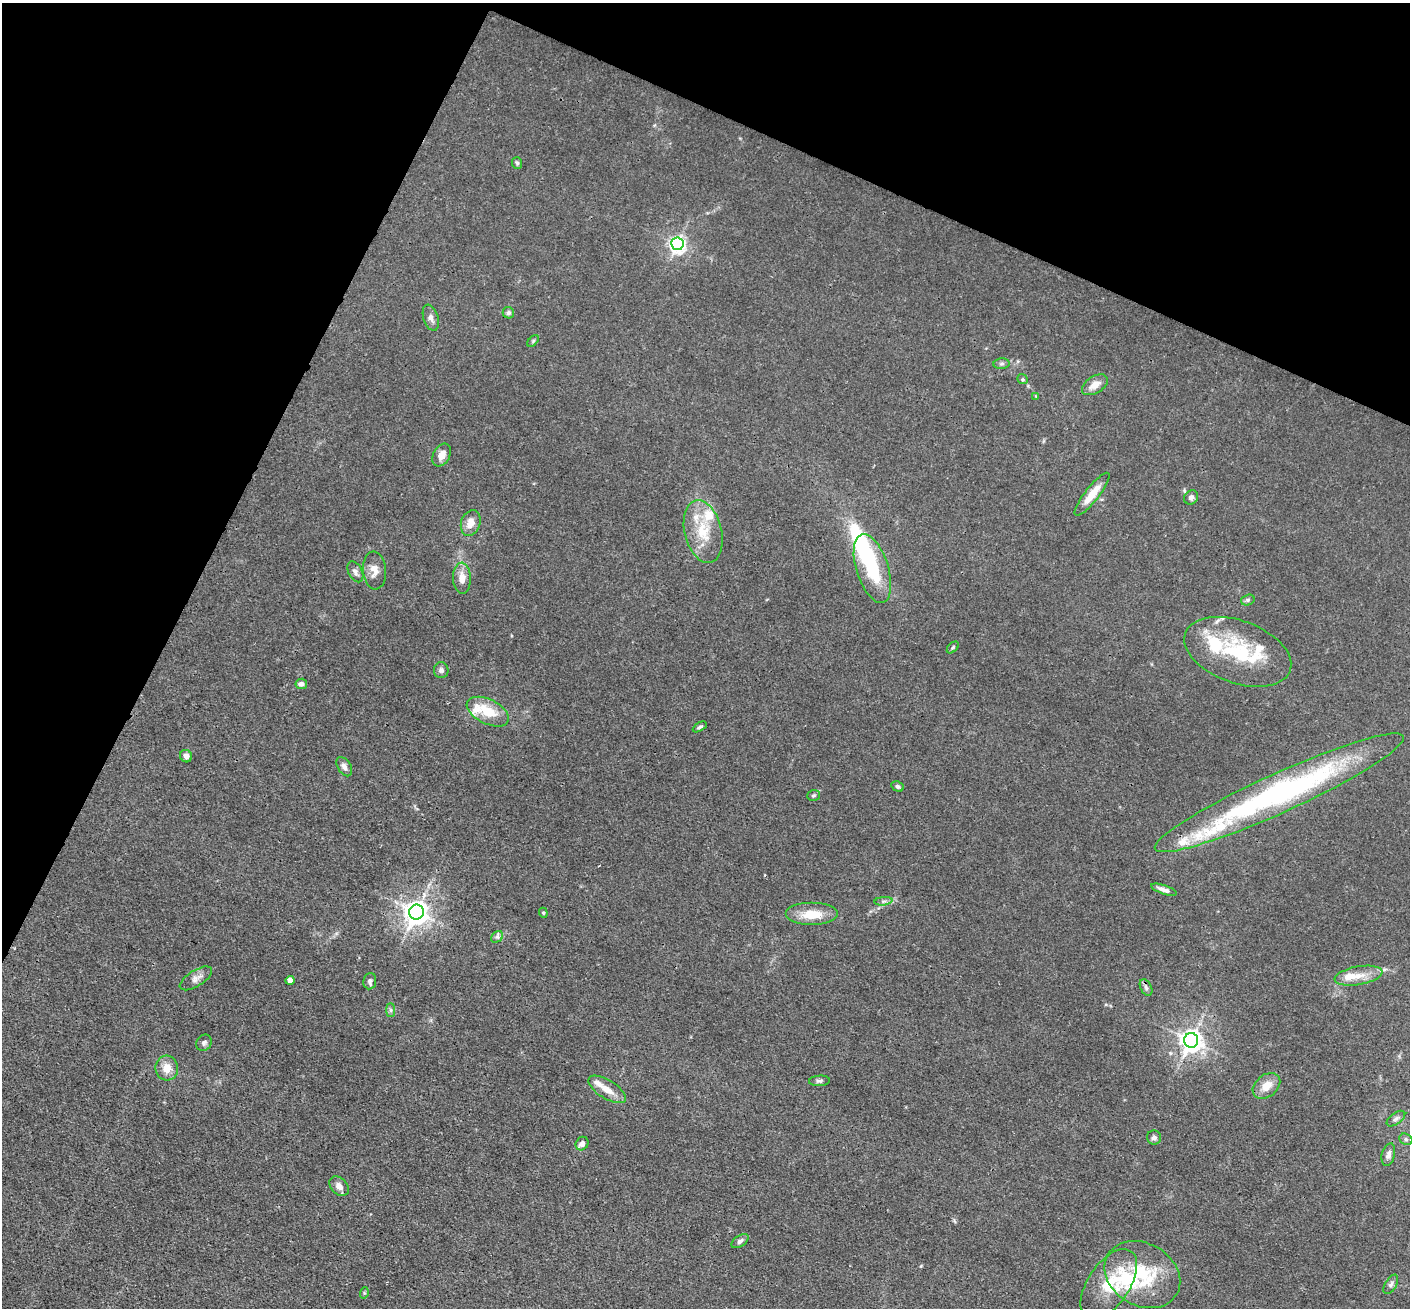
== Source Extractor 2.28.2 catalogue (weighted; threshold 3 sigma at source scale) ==
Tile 2 of 4 x 4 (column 2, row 1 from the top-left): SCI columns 1410-2817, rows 4199-5504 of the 5635 x 5648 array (HDU 1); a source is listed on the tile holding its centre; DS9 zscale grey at full resolution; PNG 1412 x 1310 px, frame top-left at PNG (2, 3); each listed source drawn as its Kron ellipse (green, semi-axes under 4 px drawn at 4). Shown black and unused: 24% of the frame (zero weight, under 3 of 4 exposures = <1% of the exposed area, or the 3 px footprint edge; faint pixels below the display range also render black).
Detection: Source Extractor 2.28.2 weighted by HDU 2 'WHT'; one run over the whole footprint, this tile lists its part. Background 0.016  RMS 0.003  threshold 0.0135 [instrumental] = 3 sigma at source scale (4.5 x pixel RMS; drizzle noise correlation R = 1.50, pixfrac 1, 0.05/0.05 arcsec/px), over >= 5 px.
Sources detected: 74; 3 inside a brighter object's white glare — neither listed nor drawn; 12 inside a brighter listed object's ellipse — not listed separately; the other 59 listed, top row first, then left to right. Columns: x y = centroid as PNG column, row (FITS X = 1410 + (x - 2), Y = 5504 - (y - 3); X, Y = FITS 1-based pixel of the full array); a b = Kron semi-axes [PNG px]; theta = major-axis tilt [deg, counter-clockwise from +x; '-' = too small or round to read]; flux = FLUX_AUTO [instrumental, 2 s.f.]
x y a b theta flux
517 163 6 5 - 0.53
677 244 6 6 - 110
508 313 6 5 - 0.8
431 318 13 7 -71 1.5
533 341 7 4 46 0.48
1001 364 8 5 6 0.73
1023 379 6 4 -37 0.42
1095 385 14 8 32 3
1036 396 4 4 - 0.26
442 455 12 8 59 2.7
1092 494 26 7 52 5.4
1191 497 7 6 - 0.96
471 523 13 9 70 3.3
703 532 32 18 -76 11
872 568 36 16 -72 18
374 570 19 11 -85 3
355 572 11 6 -62 1.3
462 578 15 9 -87 3.1
1248 600 7 5 18 0.64
953 647 7 4 43 0.49
1238 652 56 31 -20 25
441 670 8 7 - 1
301 684 6 5 - 1
488 712 23 12 -26 8.3
700 727 7 4 31 0.63
186 756 6 6 - 1.4
344 767 10 6 -58 1.6
898 786 6 4 -26 0.78
1279 793 136 19 24 92
813 795 6 5 - 0.55
1164 890 13 4 -18 1.6
883 901 9 3 6 0.76
416 912 7 7 - 290
543 913 5 4 - 0.41
812 914 26 11 0 6.9
497 937 6 5 - 0.72
1358 976 24 9 10 4.6
196 978 18 8 32 2
290 980 4 4 - 3
370 981 8 6 84 0.92
1146 988 9 5 -63 0.85
391 1010 7 4 -90 0.69
1191 1040 7 7 - 230
204 1043 8 7 - 0.89
167 1068 12 11 - 3.7
819 1081 10 5 3 0.81
1266 1086 15 11 39 4.3
607 1089 21 9 -32 4
1396 1119 11 5 36 0.96
1154 1137 7 7 - 0.97
1406 1139 7 5 -24 0.67
582 1144 7 6 - 1.5
1388 1155 11 6 76 1.6
339 1186 11 8 -46 1.9
740 1241 9 5 35 1.1
1142 1274 40 31 -30 22
1109 1284 40 21 56 13
1391 1284 11 5 59 0.97
364 1293 6 3 72 0.37
Overlapping masked pixels (flux is a lower limit): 1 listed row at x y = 1279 793